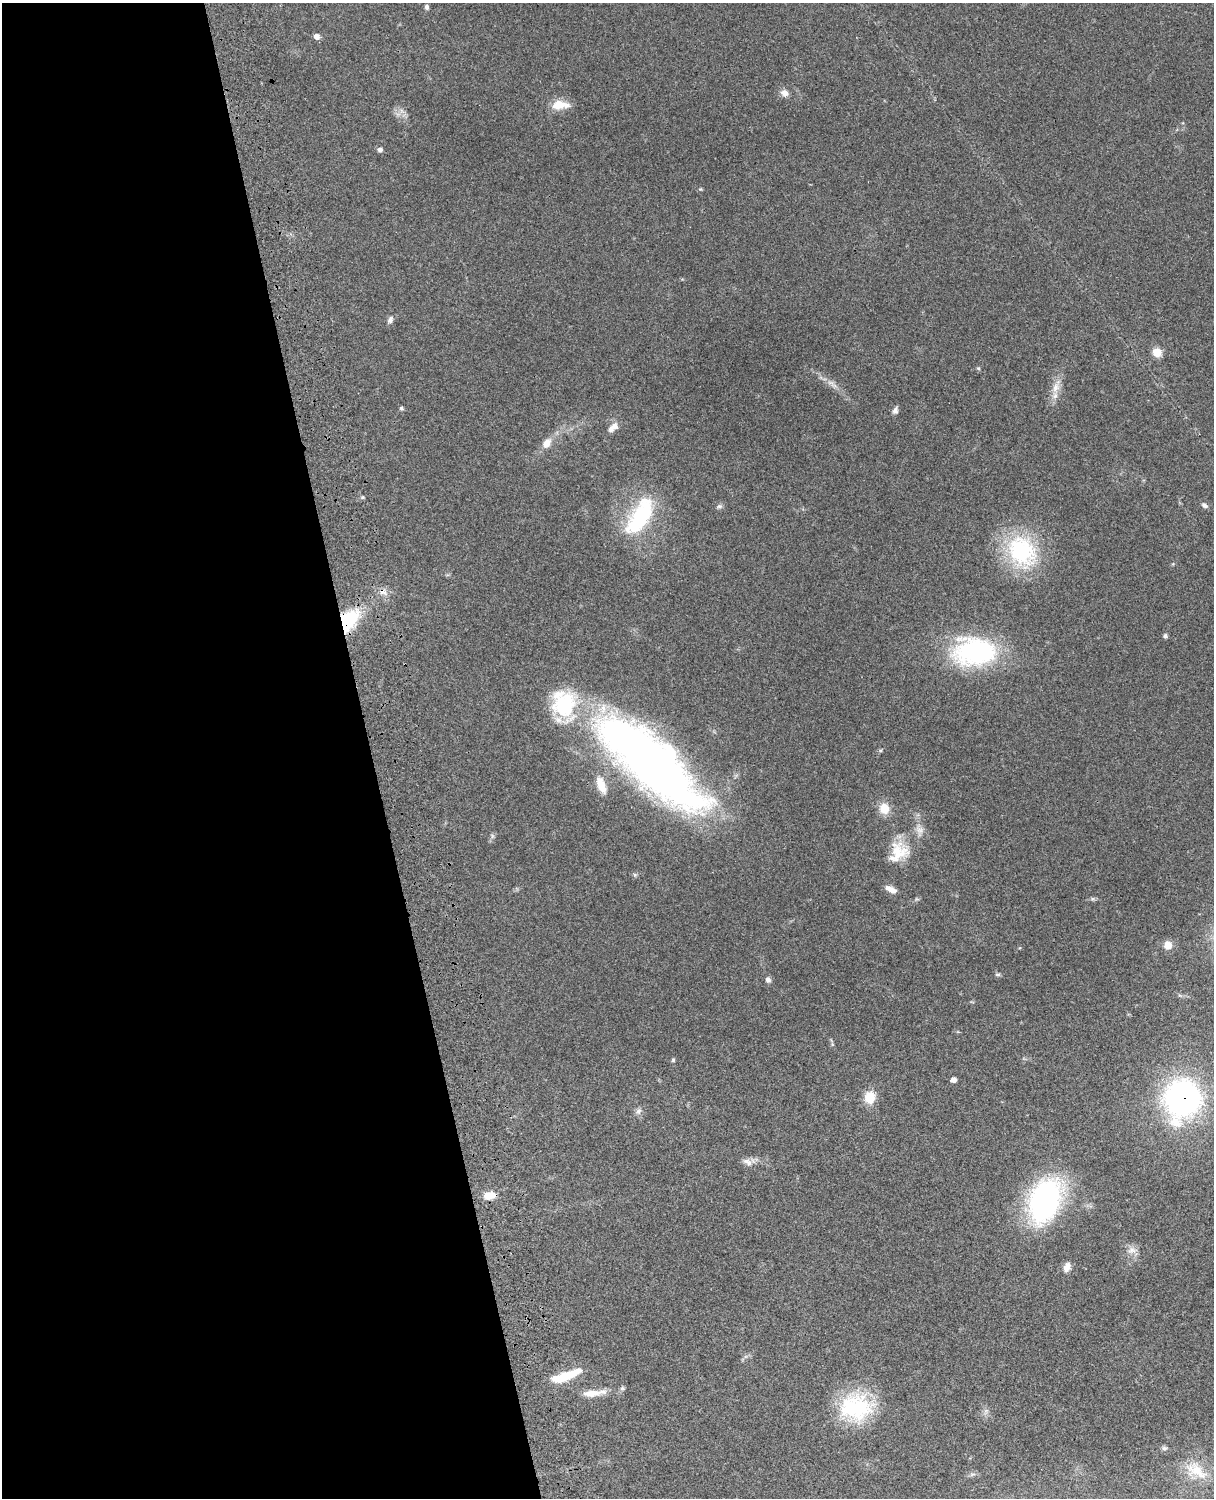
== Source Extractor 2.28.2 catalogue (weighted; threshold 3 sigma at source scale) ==
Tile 5 of 4 x 3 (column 1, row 2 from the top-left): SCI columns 121-1332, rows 1773-3268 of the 5086 x 4927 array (HDU 1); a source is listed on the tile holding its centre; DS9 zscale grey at full resolution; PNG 1216 x 1500 px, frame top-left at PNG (2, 3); no overlay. Shown black and unused: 31% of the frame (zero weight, under 3 of 4 exposures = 6% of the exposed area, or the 3 px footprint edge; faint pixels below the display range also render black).
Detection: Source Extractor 2.28.2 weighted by HDU 2 'WHT'; one run over the whole footprint, this tile lists its part. Background 0.0923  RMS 0.0062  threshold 0.0278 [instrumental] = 3 sigma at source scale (4.5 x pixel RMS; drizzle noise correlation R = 1.50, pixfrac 1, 0.05/0.05 arcsec/px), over >= 5 px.
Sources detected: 54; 1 inside a brighter object's white glare — not listed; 3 inside a brighter listed object's ellipse — not listed separately; the other 50 listed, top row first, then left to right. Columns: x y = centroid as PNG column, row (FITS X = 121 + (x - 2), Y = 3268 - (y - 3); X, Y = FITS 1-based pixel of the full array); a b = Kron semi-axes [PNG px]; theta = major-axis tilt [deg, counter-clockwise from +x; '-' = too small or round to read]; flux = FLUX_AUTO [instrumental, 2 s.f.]
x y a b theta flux
427 7 6 5 - 1.5
316 36 6 6 - 2.9
784 93 11 9 -32 3.3
559 105 21 10 2 11
380 150 6 6 - 1.7
700 189 5 5 - 0.68
390 320 10 7 64 2.2
1157 352 7 6 - 12
978 368 5 5 - 0.8
830 383 10 5 0 2.1
1056 388 17 9 72 6.7
401 408 5 5 - 0.97
895 411 9 7 74 2.1
615 427 11 9 -61 3.4
547 443 14 9 56 5.7
363 497 6 4 89 0.77
1204 505 9 5 -37 1.8
719 506 9 5 10 1.4
640 516 50 21 59 51
1022 551 44 36 -52 58
383 592 11 8 -18 3.7
348 621 24 14 53 41
1165 636 5 4 - 1.4
974 652 53 35 1 82
649 761 119 43 -42 480
601 785 23 10 -68 9.7
884 809 14 13 - 8
919 831 15 8 -89 4.6
492 836 7 4 -72 1.1
898 852 30 24 56 18
892 890 10 8 -35 3.5
1168 945 9 8 - 6.1
998 974 9 4 0 0.99
768 980 7 6 - 2
673 1060 6 4 70 0.88
953 1080 6 6 - 2.5
870 1097 16 13 84 9.7
1183 1099 35 30 75 170
638 1111 9 7 52 2
747 1162 15 8 -27 3.9
490 1195 13 8 11 8.5
1045 1200 37 24 69 150
1132 1250 13 9 11 4.2
1067 1267 11 8 69 4.2
565 1376 35 8 21 19
591 1393 25 9 2 8.2
856 1407 40 32 -2 52
1164 1448 8 6 0 1.4
1196 1470 36 18 -31 19
972 1474 9 3 5 1.3
Overlapping masked pixels (flux is a lower limit): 5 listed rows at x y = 383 592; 348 621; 649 761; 1183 1099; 490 1195
Isophote crosses this tile's border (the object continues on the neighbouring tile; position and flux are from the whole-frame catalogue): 1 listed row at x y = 1183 1099